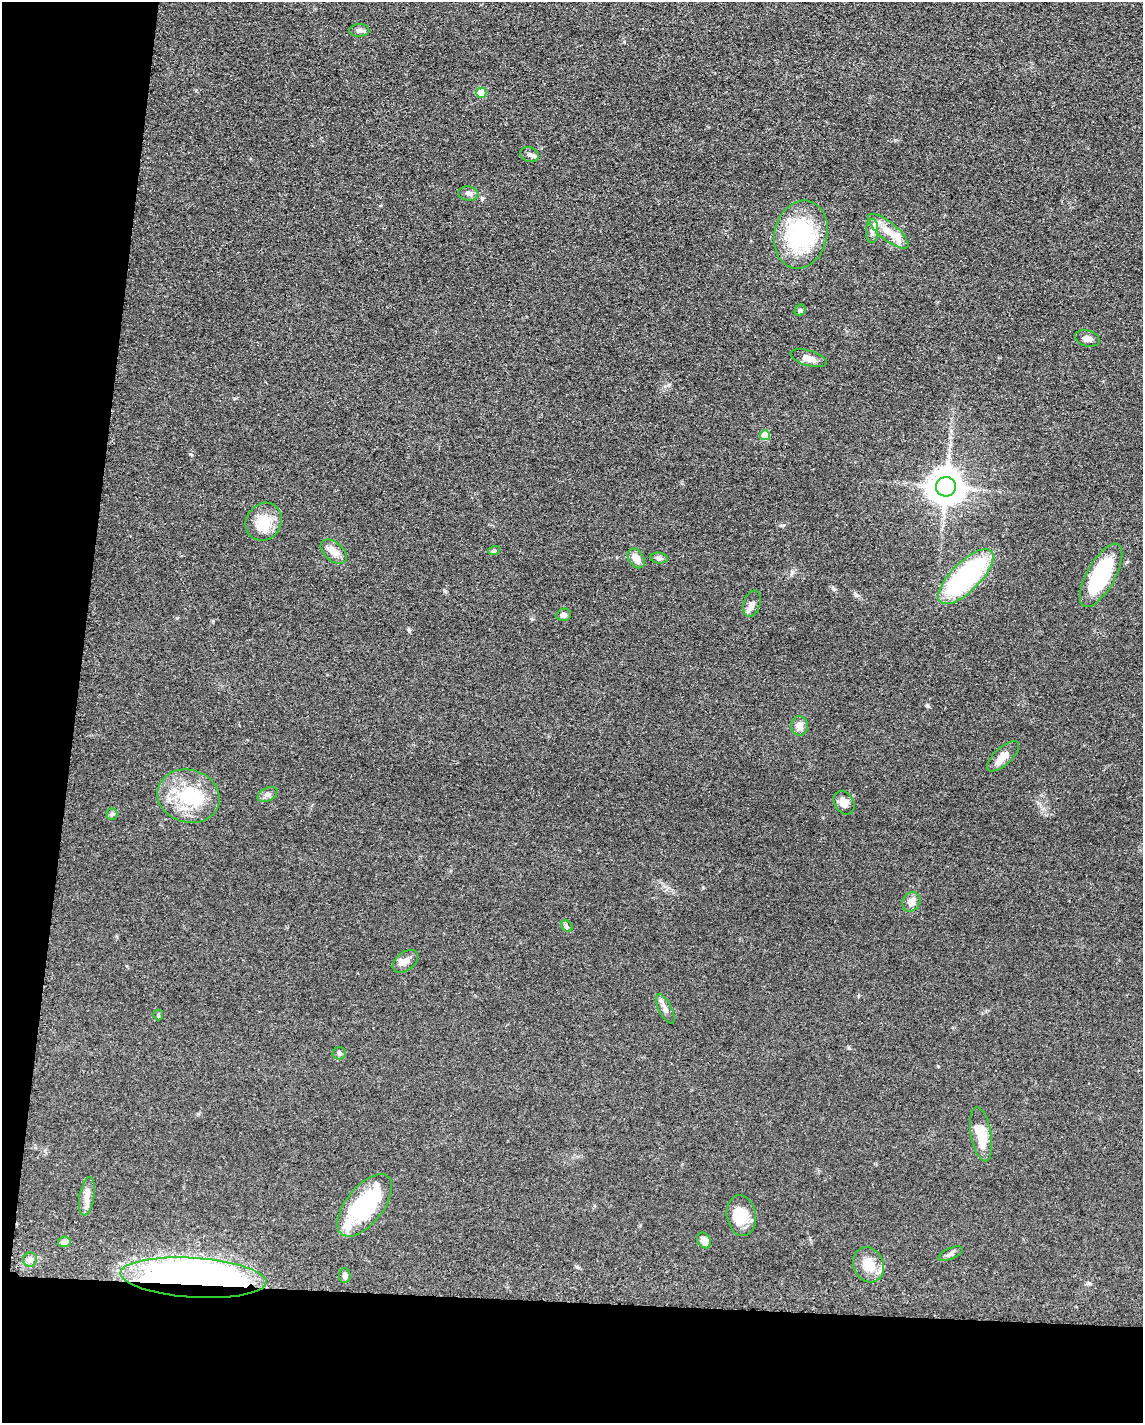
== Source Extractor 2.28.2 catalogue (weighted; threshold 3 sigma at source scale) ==
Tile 9 of 4 x 3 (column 1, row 3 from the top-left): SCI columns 16-1156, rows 229-1649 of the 4592 x 4659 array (HDU 1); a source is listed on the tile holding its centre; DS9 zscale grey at full resolution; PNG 1145 x 1425 px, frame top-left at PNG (2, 2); each listed source drawn as its Kron ellipse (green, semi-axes under 4 px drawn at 4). Shown black and unused: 15% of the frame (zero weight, under 3 of 5 exposures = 4% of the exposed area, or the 3 px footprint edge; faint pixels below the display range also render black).
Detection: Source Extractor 2.28.2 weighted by HDU 2 'WHT'; one run over the whole footprint, this tile lists its part. Background 0.0477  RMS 0.0055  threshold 0.0247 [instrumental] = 3 sigma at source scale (4.5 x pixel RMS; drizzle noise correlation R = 1.50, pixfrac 1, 0.05/0.05 arcsec/px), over >= 5 px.
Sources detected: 49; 2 inside a brighter object's white glare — neither listed nor drawn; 3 inside a brighter listed object's ellipse — not listed separately; the other 44 listed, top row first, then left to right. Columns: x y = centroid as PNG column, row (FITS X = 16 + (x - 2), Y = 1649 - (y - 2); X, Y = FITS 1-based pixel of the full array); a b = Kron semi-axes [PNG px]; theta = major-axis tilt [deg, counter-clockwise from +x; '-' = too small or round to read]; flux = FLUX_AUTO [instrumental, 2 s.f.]
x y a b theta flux
359 30 10 6 2 1.8
481 93 5 5 - 11
529 155 9 7 -21 1.8
468 193 10 7 -9 2.1
872 231 12 6 87 2.2
888 231 25 9 -39 8.5
801 234 34 26 75 51
800 310 6 5 - 1
1087 338 13 8 -16 2.9
809 358 19 7 -17 3.9
765 435 5 5 - 12
946 487 10 10 - 1200
264 522 20 17 55 11
494 551 6 4 19 0.7
334 552 15 9 -41 5.2
636 558 11 7 -55 5
659 558 8 5 -7 1.4
1101 575 35 14 61 44
966 577 36 14 45 81
752 603 13 8 72 2.9
564 615 7 6 - 1.6
800 726 9 8 - 3.7
1003 756 20 8 42 5.7
267 795 10 6 27 2
188 796 31 26 -16 30
844 803 12 9 -57 4.5
112 814 5 5 - 0.98
911 902 10 8 56 4.3
567 926 6 5 - 0.94
405 961 14 9 38 3.2
665 1009 16 6 -63 2.7
158 1015 5 5 - 0.68
339 1053 7 6 - 1.2
981 1134 27 10 -80 15
87 1196 19 7 80 4.2
365 1205 37 18 51 50
741 1216 20 14 -80 10
704 1240 8 6 -57 3.8
64 1242 6 5 - 2.4
951 1254 13 5 25 1.8
30 1259 7 7 - 2.7
869 1265 18 15 -64 9.5
345 1276 7 5 -88 2
193 1278 73 20 -4 310
Overlapping masked pixels (flux is a lower limit): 1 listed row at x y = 193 1278
Unlisted compact peaks at least as high as the median listed source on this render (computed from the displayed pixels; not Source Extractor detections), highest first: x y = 928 706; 482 198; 834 589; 409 630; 445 591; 783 525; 849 1048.